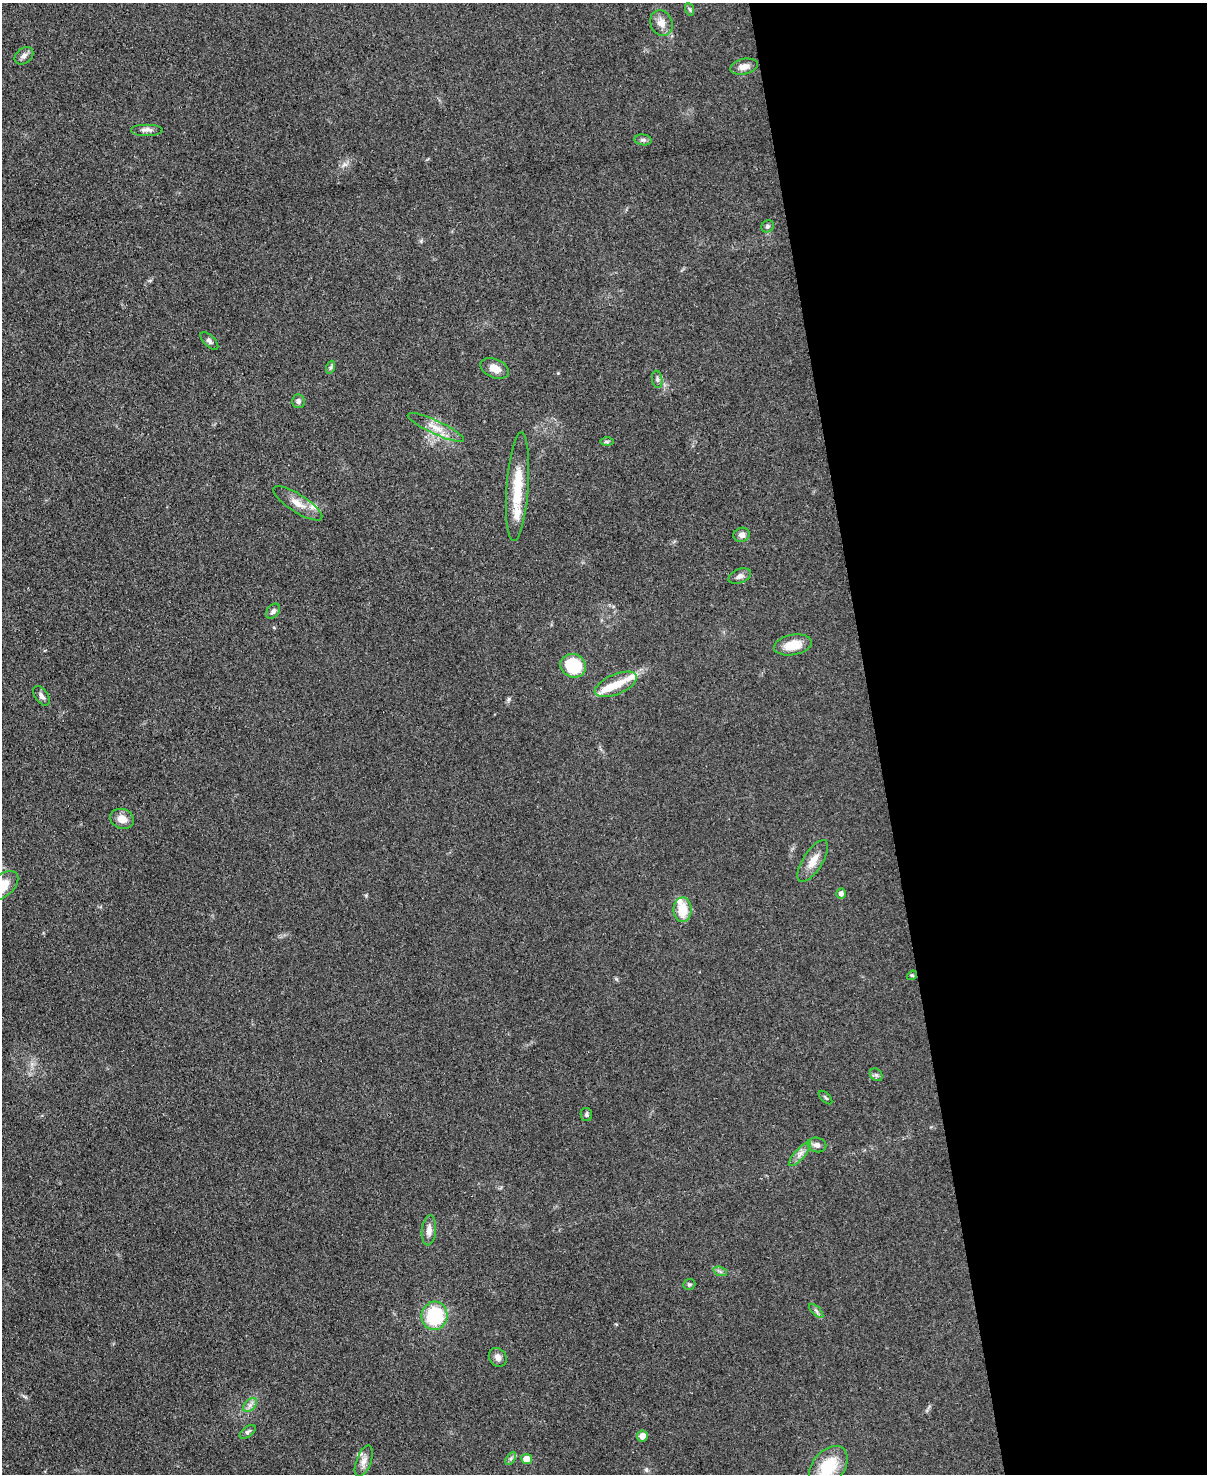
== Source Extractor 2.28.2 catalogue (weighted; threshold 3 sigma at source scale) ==
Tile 8 of 4 x 3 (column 4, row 2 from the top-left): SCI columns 3615-4819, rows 1721-3192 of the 4819 x 4798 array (HDU 1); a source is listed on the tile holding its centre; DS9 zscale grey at full resolution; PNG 1209 x 1476 px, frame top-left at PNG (2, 3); each listed source drawn as its Kron ellipse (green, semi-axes under 4 px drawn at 4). Shown black and unused: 27% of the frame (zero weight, under 3 of 4 exposures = <1% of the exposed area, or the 3 px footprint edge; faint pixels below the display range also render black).
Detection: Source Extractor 2.28.2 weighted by HDU 2 'WHT'; one run over the whole footprint, this tile lists its part. Background 0.0853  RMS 0.0063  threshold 0.0284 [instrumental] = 3 sigma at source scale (4.5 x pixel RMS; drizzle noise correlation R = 1.50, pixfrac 1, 0.05/0.05 arcsec/px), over >= 5 px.
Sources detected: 53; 6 inside a brighter listed object's ellipse — not listed separately; the other 47 listed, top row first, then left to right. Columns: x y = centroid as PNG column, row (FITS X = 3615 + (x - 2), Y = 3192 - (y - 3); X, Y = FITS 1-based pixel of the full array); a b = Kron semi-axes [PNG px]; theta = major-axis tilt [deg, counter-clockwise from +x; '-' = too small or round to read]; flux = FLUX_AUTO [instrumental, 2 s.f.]
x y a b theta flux
689 9 6 4 -70 0.96
661 23 13 11 -63 5.5
24 56 10 7 36 2.6
744 67 14 7 12 4.2
147 130 16 6 0 3
643 140 9 5 -7 1.6
768 226 6 5 - 1.3
209 341 11 5 -44 1.8
331 367 7 4 71 1.1
495 368 15 9 -23 6.3
657 379 9 5 -81 1.6
298 401 7 6 - 1.9
436 427 31 6 -25 7.9
607 442 6 4 0 1
518 487 54 11 86 21
298 503 28 9 -32 7.6
742 535 8 7 - 2.7
740 576 12 7 22 2.8
273 611 8 6 53 1.9
793 645 19 10 10 11
573 666 13 11 -26 29
616 684 22 10 23 9.9
41 696 11 6 -55 2.2
122 819 12 10 -21 5.9
813 861 24 9 57 7.8
3 886 18 11 42 15
841 894 5 5 - 2.4
683 910 12 9 90 13
912 975 5 4 - 0.73
876 1075 7 5 -43 1.4
826 1098 8 3 -45 0.92
586 1115 6 5 - 1.2
817 1145 9 7 -12 2.8
800 1154 15 5 48 3.4
429 1230 15 7 85 4
720 1271 7 4 -20 1.3
689 1284 6 5 - 1.1
816 1311 9 3 -45 1.3
434 1316 14 13 - 40
498 1357 10 8 -54 3.1
250 1405 8 5 45 2.4
248 1432 9 5 39 1.5
642 1436 5 5 - 4.9
511 1458 7 4 59 1.3
527 1459 5 5 - 6.8
364 1461 16 7 69 4
828 1467 23 15 51 24
Isophote crosses this tile's border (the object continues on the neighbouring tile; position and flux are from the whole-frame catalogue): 2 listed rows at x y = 3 886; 828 1467
Unlisted compact peaks at least as high as the median listed source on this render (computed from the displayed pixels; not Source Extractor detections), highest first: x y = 509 699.